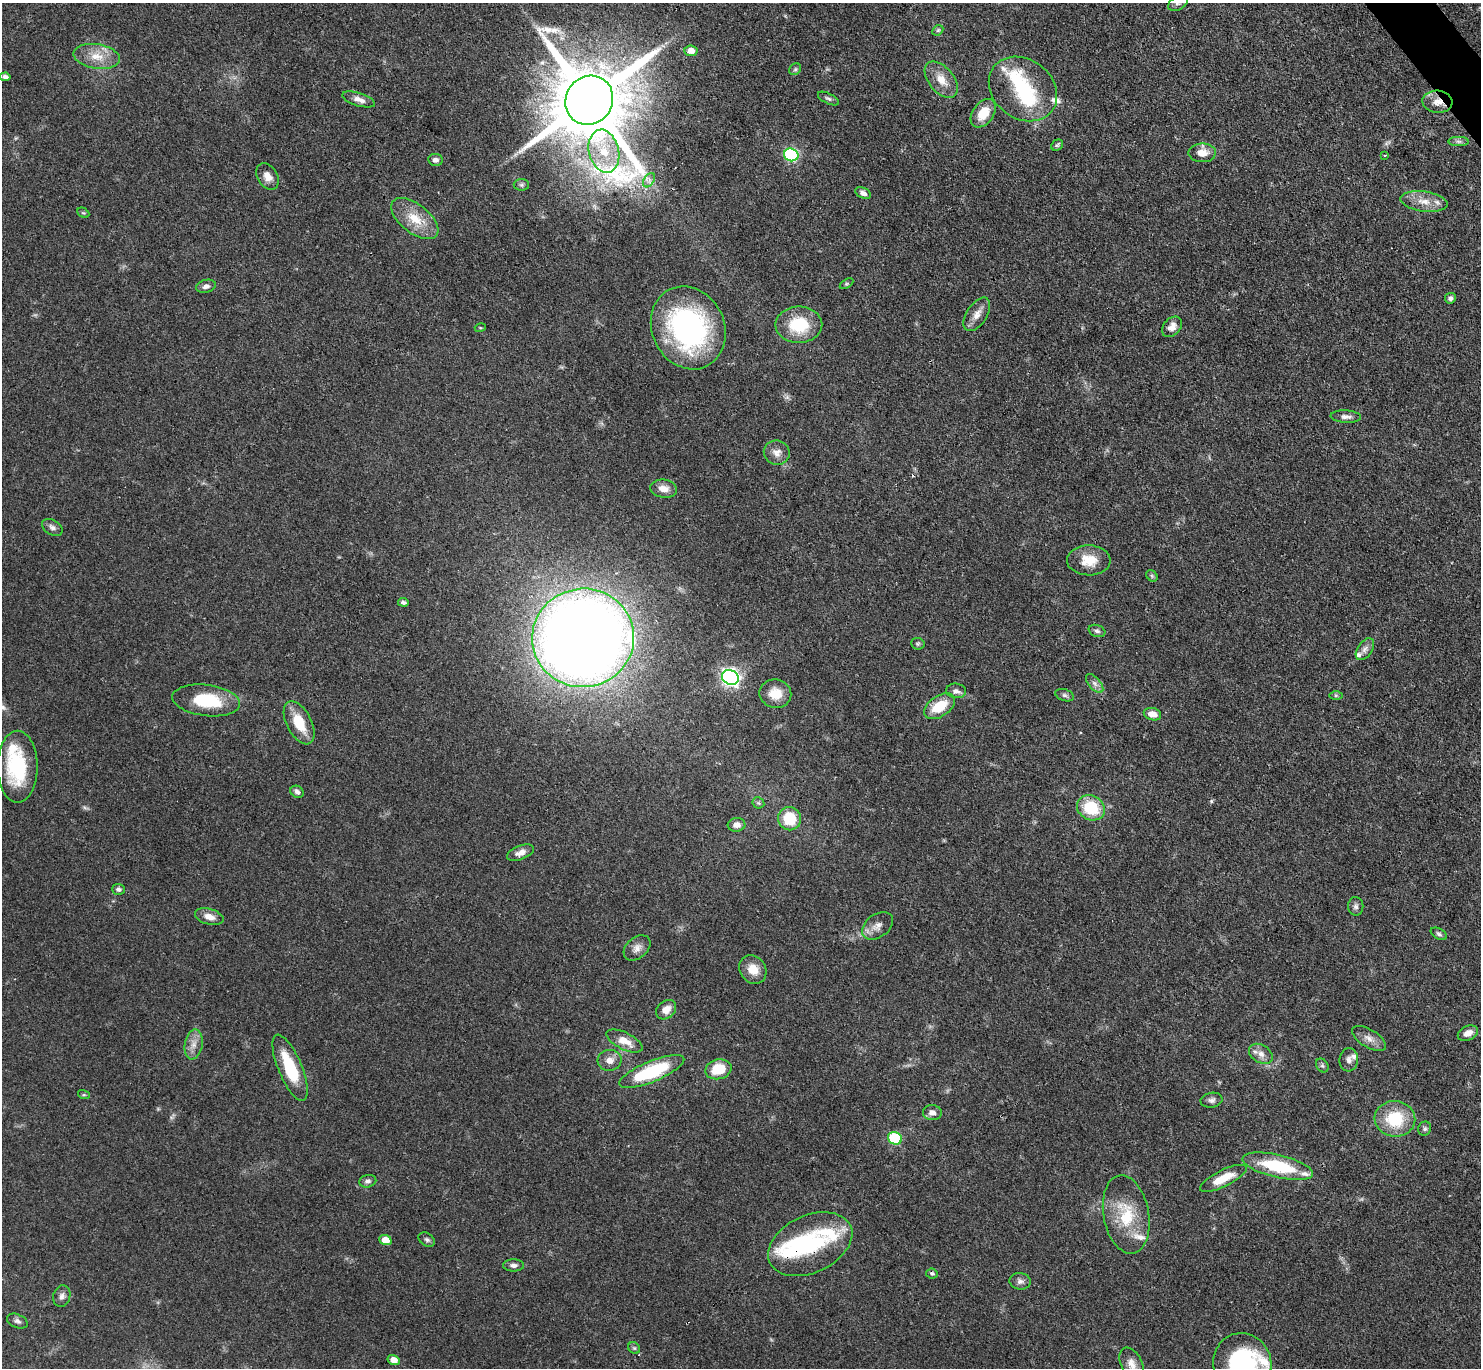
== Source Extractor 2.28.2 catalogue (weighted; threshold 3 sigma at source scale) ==
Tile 10 of 4 x 4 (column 2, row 3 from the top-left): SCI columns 1481-2959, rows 1664-3029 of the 5921 x 5916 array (HDU 1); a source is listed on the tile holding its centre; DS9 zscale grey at full resolution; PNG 1483 x 1370 px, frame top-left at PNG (2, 3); each listed source drawn as its Kron ellipse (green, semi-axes under 4 px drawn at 4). Shown black and unused: <1% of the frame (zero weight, under 3 of 4 exposures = <1% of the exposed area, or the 3 px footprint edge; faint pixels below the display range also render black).
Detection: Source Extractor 2.28.2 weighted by HDU 2 'WHT'; one run over the whole footprint, this tile lists its part. Background 0.0763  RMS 0.004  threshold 0.0181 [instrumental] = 3 sigma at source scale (4.5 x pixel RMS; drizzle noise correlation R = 1.50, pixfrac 1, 0.05/0.05 arcsec/px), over >= 5 px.
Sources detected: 117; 3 inside a brighter object's white glare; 1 cosmic-ray / hot-pixel residue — neither listed nor drawn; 9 inside a brighter listed object's ellipse — not listed separately; the other 104 listed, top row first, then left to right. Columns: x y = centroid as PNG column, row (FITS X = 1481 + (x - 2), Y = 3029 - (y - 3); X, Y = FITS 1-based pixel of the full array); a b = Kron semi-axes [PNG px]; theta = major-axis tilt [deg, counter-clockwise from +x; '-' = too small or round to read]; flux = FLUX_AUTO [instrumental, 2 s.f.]
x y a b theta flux
1178 3 11 6 30 1.4
938 30 6 4 44 0.65
691 51 7 5 -6 3.4
97 56 23 12 -9 7.5
795 69 6 5 - 0.69
5 77 5 4 - 1.5
941 80 21 12 -51 6
1023 89 36 29 -37 26
828 98 11 5 -27 1
359 99 17 6 -17 3
589 100 25 23 55 6600
1437 102 15 11 -4 4.2
983 113 16 10 53 7.7
1459 141 10 4 -1 1.3
1057 145 6 5 - 0.64
604 151 22 15 -75 11
1202 153 14 9 -1 4.7
791 155 7 6 - 59
1384 156 3 3 - 0.83
435 160 7 6 - 1.6
268 176 14 10 -58 3.4
649 180 8 5 56 1.4
521 185 8 6 0 0.85
863 193 8 5 -26 1.6
1424 202 24 10 -8 6.1
83 213 6 4 -29 0.55
415 219 28 14 -38 10
846 284 7 4 31 0.64
206 286 10 6 14 1.7
1450 298 5 5 - 1
977 314 19 10 57 3.9
799 325 23 18 0 18
1172 327 11 8 46 2.8
480 328 5 3 - 0.4
688 328 43 36 -63 82
1346 417 15 6 -4 1.9
777 453 13 12 - 3.2
664 489 13 9 -8 3.8
52 527 11 7 -30 1.7
1089 560 22 15 -1 8.4
1152 576 6 5 - 0.67
403 602 5 3 - 0.99
1097 631 8 6 -19 1.1
583 638 51 49 8 780
918 644 7 5 -7 0.75
1365 649 12 7 55 2
730 677 8 7 - 170
1095 683 11 6 -49 1.8
956 691 10 7 -5 1.8
775 694 16 14 -11 6.7
1065 695 9 5 -17 1.1
1336 695 6 4 -1 0.6
206 700 34 15 -7 20
939 706 17 10 34 11
1152 714 9 6 -14 3.7
299 723 23 12 -63 11
18 767 36 20 90 27
297 792 7 5 -33 1.2
758 803 6 5 - 0.71
1091 808 14 12 -28 17
790 819 12 11 - 13
737 825 9 6 4 2.1
520 853 14 7 21 2.8
118 889 6 5 - 1.1
1356 906 9 7 -88 1.3
209 917 14 7 -15 3.7
877 926 17 11 36 3.7
1439 934 9 5 -30 1
637 948 15 10 41 2.9
753 969 15 12 -54 5.8
666 1010 11 8 40 3.4
1468 1033 10 7 24 3
1369 1038 19 9 -31 3.3
624 1041 20 8 -26 5.5
194 1044 15 9 80 3.5
1261 1054 13 9 -32 3.1
610 1060 12 10 4 3.3
1349 1060 12 9 84 2
1322 1066 7 5 -54 0.86
290 1068 36 11 -67 18
718 1069 13 10 13 11
652 1071 35 10 23 30
84 1095 6 4 -17 0.5
1212 1100 11 7 9 1.6
932 1113 9 7 -5 2.3
1395 1119 20 18 -8 19
1425 1129 7 6 - 0.94
895 1138 7 6 - 28
1278 1166 36 11 -13 24
1223 1178 25 8 26 8.6
368 1181 8 6 13 1.3
1126 1214 39 23 -80 19
385 1240 6 5 - 5.1
427 1240 9 6 -32 1.1
810 1244 44 28 25 38
514 1265 10 6 0 1.5
932 1273 6 5 - 0.81
1020 1281 10 8 -9 1.7
62 1296 11 8 75 1.8
17 1321 11 6 -24 1.3
634 1348 6 5 - 0.65
394 1360 6 5 - 3.8
1132 1364 17 10 -64 3.6
1242 1364 31 29 -70 50
Overlapping masked pixels (flux is a lower limit): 3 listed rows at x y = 1437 102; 652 1071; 810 1244
Isophote crosses this tile's border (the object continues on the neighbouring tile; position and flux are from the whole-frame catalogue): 3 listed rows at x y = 1178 3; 1132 1364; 1242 1364